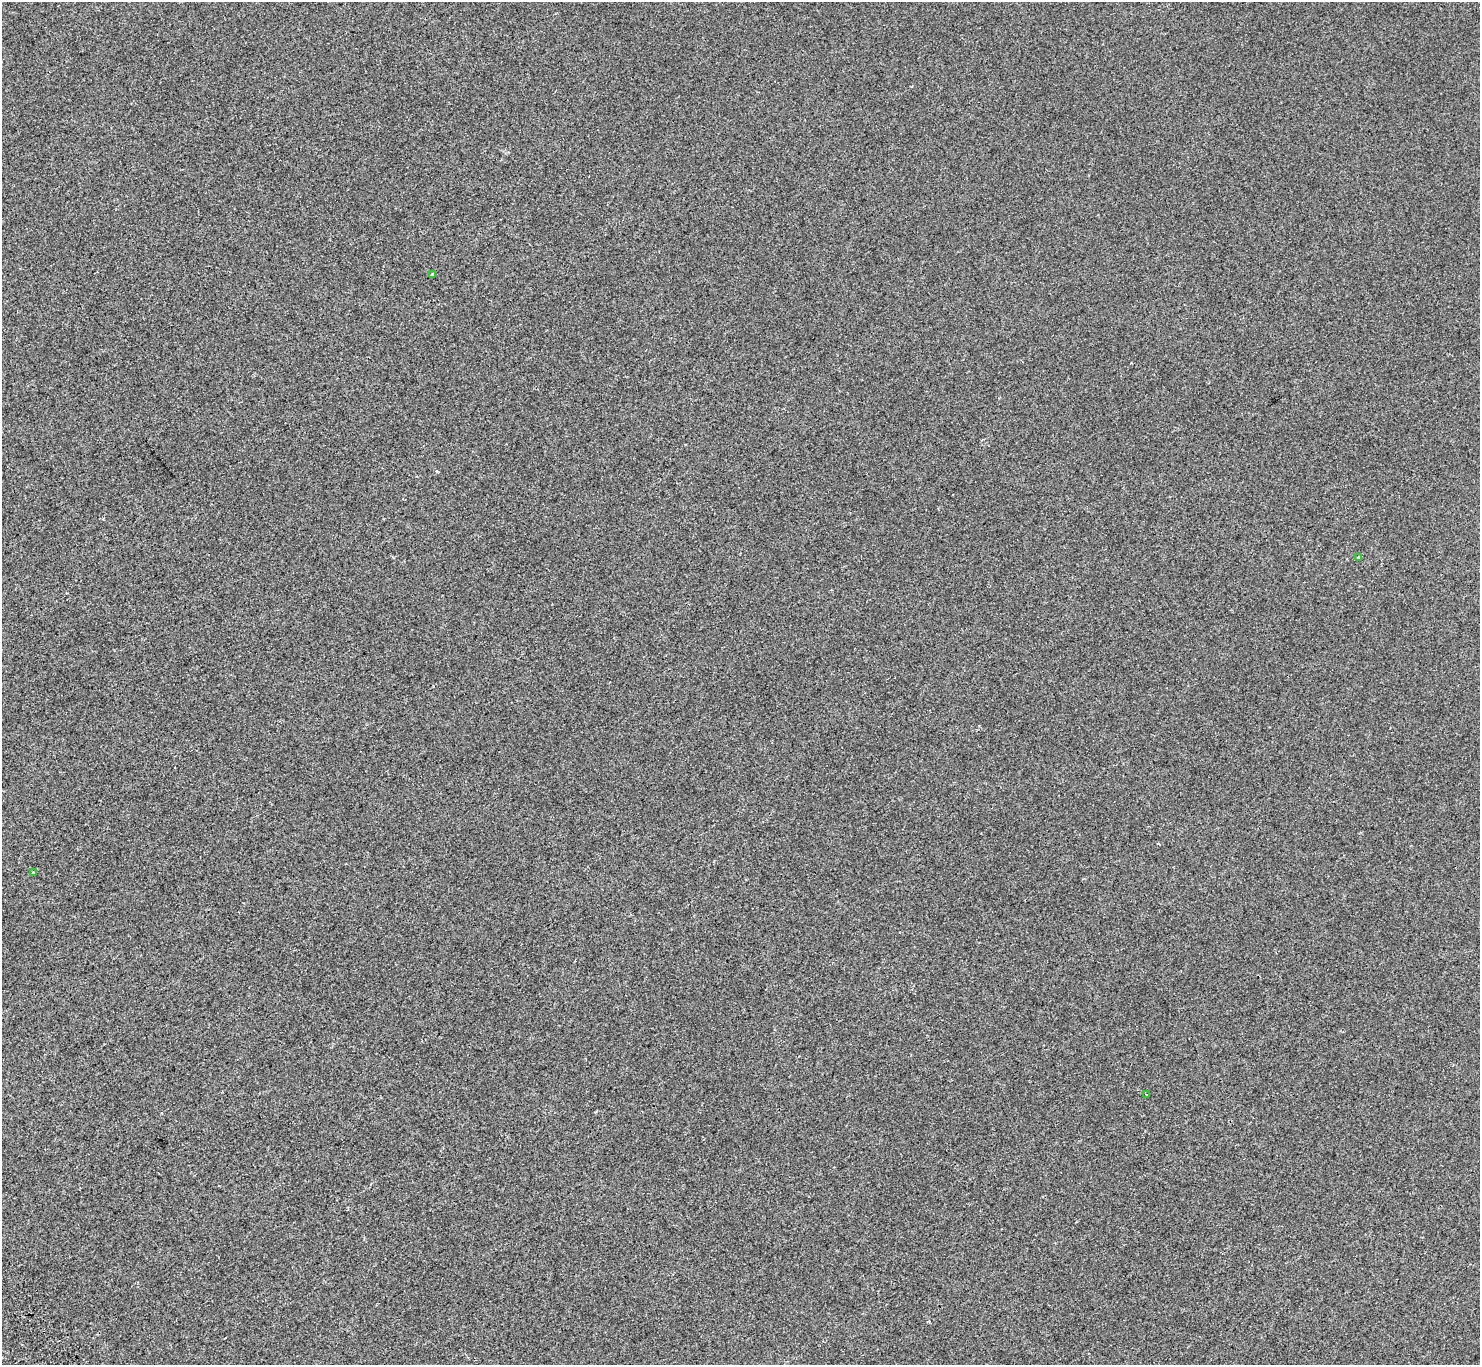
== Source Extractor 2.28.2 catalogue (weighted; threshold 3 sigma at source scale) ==
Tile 7 of 4 x 4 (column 3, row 2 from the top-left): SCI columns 3063-4540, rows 3049-4411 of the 6121 x 6036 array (HDU 1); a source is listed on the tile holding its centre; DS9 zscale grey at full resolution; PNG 1482 x 1367 px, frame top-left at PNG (2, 2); each listed source drawn as its Kron ellipse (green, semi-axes under 4 px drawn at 4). Shown black and unused: <1% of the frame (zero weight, under 2 of 3 exposures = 7% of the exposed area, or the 3 px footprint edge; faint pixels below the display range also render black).
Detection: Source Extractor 2.28.2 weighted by HDU 2 'WHT'; one run over the whole footprint, this tile lists its part. Background -7.26e-04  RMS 0.0046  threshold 0.0205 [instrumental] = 3 sigma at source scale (4.5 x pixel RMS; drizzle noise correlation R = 1.50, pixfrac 1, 0.0396/0.0396 arcsec/px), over >= 5 px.
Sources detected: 4; all 4 listed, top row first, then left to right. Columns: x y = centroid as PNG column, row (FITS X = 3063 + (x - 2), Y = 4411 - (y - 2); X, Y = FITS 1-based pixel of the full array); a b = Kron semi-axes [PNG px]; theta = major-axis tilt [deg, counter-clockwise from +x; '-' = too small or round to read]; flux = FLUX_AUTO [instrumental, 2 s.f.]
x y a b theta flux
432 274 3 3 - 0.58
1358 558 4 3 - 0.39
33 873 3 3 - 1.3
1147 1094 2 2 - 0.35